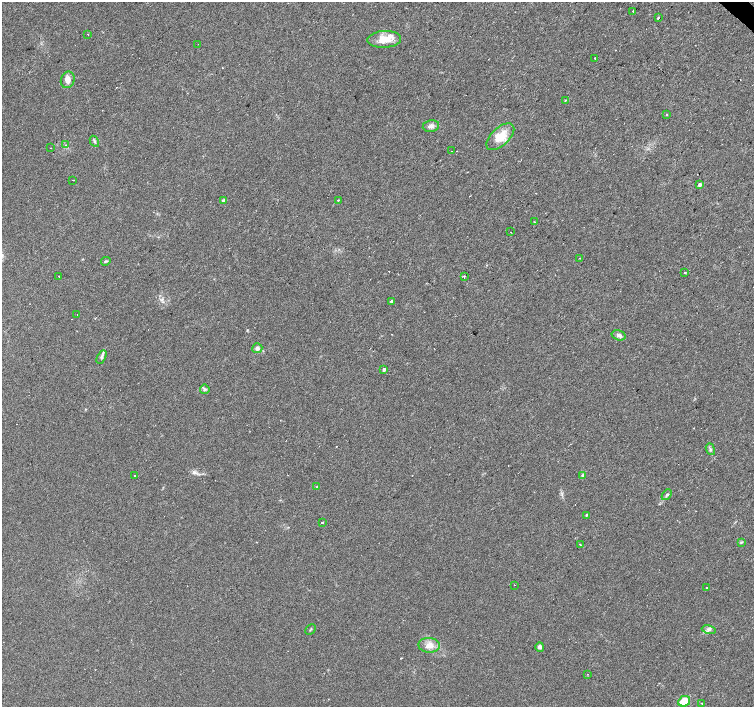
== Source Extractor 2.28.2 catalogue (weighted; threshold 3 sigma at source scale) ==
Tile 10 of 4 x 4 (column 2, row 3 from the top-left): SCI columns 1508-3011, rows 1637-3045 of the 6019 x 6023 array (HDU 1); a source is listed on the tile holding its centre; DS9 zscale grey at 2 x 2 block average (1 PNG px = mean of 2 x 2 image px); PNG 756 x 709 px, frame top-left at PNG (2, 2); each listed source drawn as its Kron ellipse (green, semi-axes under 4 px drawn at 4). Shown black and unused: <1% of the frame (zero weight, under 2 of 3 exposures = <1% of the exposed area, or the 3 px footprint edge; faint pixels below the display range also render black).
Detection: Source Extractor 2.28.2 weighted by HDU 2 'WHT'; one run over the whole footprint, this tile lists its part. Background 0.0279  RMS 0.0059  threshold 0.0267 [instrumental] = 3 sigma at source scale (4.5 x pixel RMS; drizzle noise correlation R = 1.50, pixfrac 1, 0.0396/0.0396 arcsec/px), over >= 5 px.
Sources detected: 66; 13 cosmic-ray / hot-pixel residue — neither listed nor drawn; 2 inside a brighter listed object's ellipse — not listed separately; the other 51 listed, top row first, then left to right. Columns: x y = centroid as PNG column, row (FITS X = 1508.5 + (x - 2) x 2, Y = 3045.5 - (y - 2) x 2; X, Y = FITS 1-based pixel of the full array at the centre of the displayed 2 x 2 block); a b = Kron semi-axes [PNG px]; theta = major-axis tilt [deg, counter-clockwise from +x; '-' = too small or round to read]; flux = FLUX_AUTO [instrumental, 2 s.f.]
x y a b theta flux
633 11 3 2 - 2.8
658 18 2 2 - 8.7
88 34 2 2 - 0.68
384 39 17 8 3 20
198 44 2 2 - 3
595 58 2 2 - 2
68 80 8 6 71 8.1
565 100 3 2 - 0.96
667 114 2 2 - 7.1
431 126 8 6 10 5.2
500 137 17 9 43 25
94 141 6 3 -61 2.2
66 145 3 2 - 1.1
50 148 2 2 - 0.7
451 151 2 2 - 1.9
73 180 2 2 - 0.99
700 185 2 2 - 7.4
339 200 2 2 - 9.8
224 201 3 2 - 7.7
535 222 2 2 - 1.6
511 232 2 2 - 0.53
580 258 2 2 - 3
106 261 5 2 - 1.5
684 273 2 2 - 1.3
59 276 2 2 - 2.2
464 276 2 2 - 3.8
391 301 3 3 - 3.1
77 314 2 2 - 0.66
619 335 7 5 -16 4.5
257 348 5 5 - 4.1
101 357 7 3 62 2.7
384 369 3 2 - 5.6
205 389 4 4 - 2.5
710 449 6 2 -69 2.3
582 475 3 3 - 1.6
135 476 2 2 - 1.9
317 487 3 2 - 0.82
667 495 6 4 48 2.9
586 515 3 2 - 1.5
322 522 2 2 - 7.5
741 542 4 3 - 1.4
580 544 2 2 - 1.2
514 585 2 2 - 0.57
706 587 2 2 - 0.87
310 629 6 2 45 1.1
709 630 7 4 -10 3.5
429 645 11 7 -2 11
540 647 4 4 - 3.7
588 674 2 2 - 0.55
684 701 6 5 - 22
702 703 2 2 - 0.87
Diffuse or blended objects may show on this block-average render without a row.